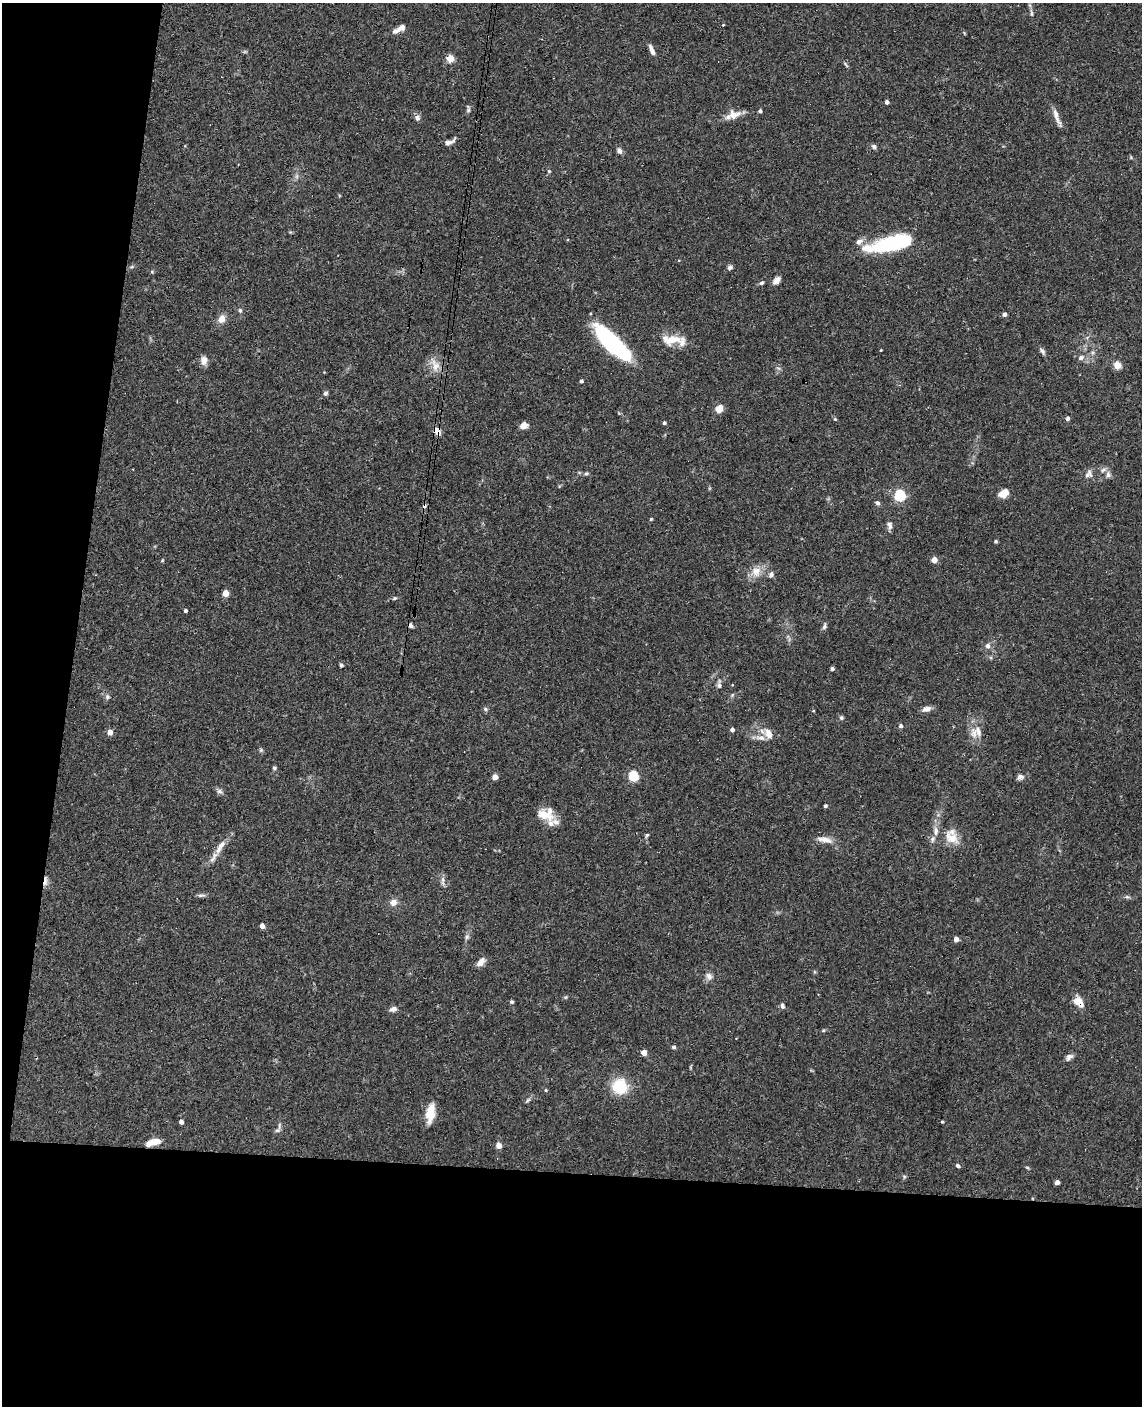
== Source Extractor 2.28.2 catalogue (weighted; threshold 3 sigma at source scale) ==
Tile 9 of 4 x 3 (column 1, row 3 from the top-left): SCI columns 10-1149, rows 165-1568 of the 4579 x 4650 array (HDU 1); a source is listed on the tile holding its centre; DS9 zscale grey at full resolution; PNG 1144 x 1408 px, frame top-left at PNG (2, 3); no overlay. Shown black and unused: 23% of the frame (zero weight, under 3 of 4 exposures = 6% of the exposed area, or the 3 px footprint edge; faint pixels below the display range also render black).
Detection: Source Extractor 2.28.2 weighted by HDU 2 'WHT'; one run over the whole footprint, this tile lists its part. Background 0.062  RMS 0.0055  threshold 0.0245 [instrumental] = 3 sigma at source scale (4.5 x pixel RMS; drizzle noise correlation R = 1.50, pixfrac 1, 0.05/0.05 arcsec/px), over >= 5 px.
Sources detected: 131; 2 inside a brighter object's white glare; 3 cosmic-ray / hot-pixel residue — not listed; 7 inside a brighter listed object's ellipse — not listed separately; the other 119 listed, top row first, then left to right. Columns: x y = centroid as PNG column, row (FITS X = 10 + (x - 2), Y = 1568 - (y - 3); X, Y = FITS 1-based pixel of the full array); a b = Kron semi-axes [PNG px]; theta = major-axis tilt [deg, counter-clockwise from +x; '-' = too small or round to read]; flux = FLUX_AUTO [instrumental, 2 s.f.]
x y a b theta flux
1031 13 12 4 -84 1.4
723 25 3 3 - 0.41
401 28 11 7 29 2.7
652 50 12 5 -66 2.8
450 58 5 5 - 16
846 65 9 3 -60 0.76
887 102 4 4 - 1.6
468 110 8 5 73 1.2
760 111 4 4 - 1.3
733 114 17 12 10 6.1
1057 117 28 5 -68 3.8
417 118 8 6 -60 1.9
450 142 16 6 25 2.3
874 147 7 5 -48 1.4
619 151 8 6 -60 1.9
549 171 5 4 - 0.6
297 176 7 4 71 1.1
859 242 11 7 32 2.4
891 243 41 13 16 52
730 267 7 5 23 1.4
152 272 5 5 - 0.63
776 280 10 7 45 2.7
761 283 6 5 - 1.1
240 310 6 5 - 0.95
1004 314 4 4 - 2.1
222 319 9 7 64 4.6
671 340 30 13 3 11
611 342 37 14 -48 66
881 350 2 2 - 0.46
1042 351 10 5 -58 1.5
1081 358 7 6 - 1.9
204 360 10 8 88 3.5
435 365 21 11 -71 6.1
1117 365 5 5 - 15
778 368 6 4 -17 0.9
581 381 4 3 - 1.2
326 393 6 5 - 1.2
719 409 6 6 - 7.4
1068 418 4 4 - 1.6
835 419 6 4 -44 0.68
664 423 4 4 - 0.92
524 425 9 7 15 3
437 431 10 8 -54 3.3
1103 470 9 5 27 1.5
586 474 7 5 1 0.99
1089 474 12 10 52 2.8
1108 475 8 6 85 1.9
1004 493 11 7 32 5.8
900 495 5 5 - 59
877 503 6 5 - 1.4
651 519 4 4 - 0.64
890 525 10 6 -83 2
995 541 4 3 - 0.87
934 560 4 4 - 6.2
162 561 5 3 - 0.49
756 572 15 14 - 6.3
771 574 9 6 58 1.5
225 593 5 4 - 7.7
394 598 6 4 21 0.75
185 611 3 3 - 1.3
824 626 10 5 77 1.3
988 646 7 6 - 2
341 665 5 4 - 0.87
832 669 4 3 - 1.4
719 685 12 5 87 1.7
732 695 6 4 71 0.7
107 697 7 6 - 1.4
485 709 6 5 - 0.98
927 709 9 6 16 3.4
841 718 6 5 - 1
901 726 4 4 - 1.5
732 730 4 4 - 1.9
978 731 15 10 -70 5.5
110 732 5 4 - 4.4
769 734 17 10 -59 5.1
261 750 6 5 - 0.86
274 768 5 5 - 0.9
633 776 5 5 - 38
495 777 4 4 - 4.3
1020 777 10 7 18 1.9
220 791 10 6 -29 1.6
825 806 4 3 - 1
544 814 26 12 -19 8.6
647 835 6 4 59 0.78
951 838 20 14 -37 9.2
933 839 9 6 65 1.7
825 840 23 7 -12 4.5
220 847 25 7 59 5.6
45 881 16 4 85 2.3
443 881 14 5 -87 1.9
201 895 12 4 6 1.3
1127 897 9 4 -6 1.1
393 902 10 9 - 3.3
262 926 4 4 - 3.4
467 937 7 5 69 1.4
956 939 4 4 - 3.6
481 962 12 7 48 3.7
709 976 11 8 -53 2.5
511 1002 4 4 - 1.1
1079 1002 16 9 -50 6
782 1006 7 5 -75 1.4
393 1009 9 6 12 2.3
823 1030 5 4 - 0.64
674 1047 5 4 - 0.92
644 1052 4 4 - 4.7
1069 1057 11 6 39 2.2
620 1086 12 12 - 24
546 1090 4 4 - 0.52
528 1100 8 4 36 1
430 1113 19 9 81 11
181 1122 4 4 - 2.1
942 1122 3 2 - 0.54
277 1130 9 5 28 1.4
153 1142 15 6 17 6.6
499 1145 5 4 - 4.9
958 1166 5 4 - 1.3
1027 1167 6 4 -20 0.61
904 1177 6 5 - 0.78
1057 1182 4 4 - 2.8
Overlapping masked pixels (flux is a lower limit): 3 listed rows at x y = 437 431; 45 881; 1079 1002